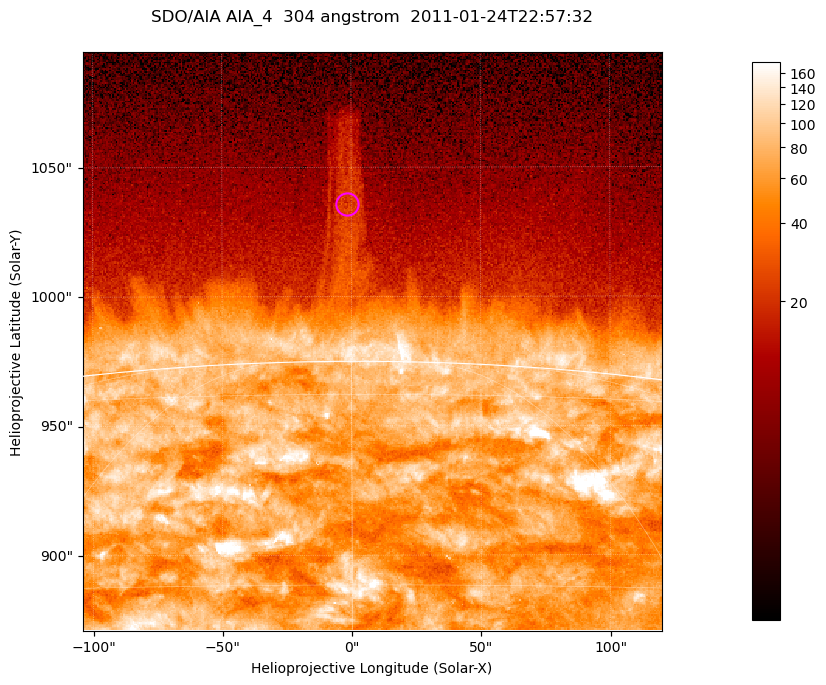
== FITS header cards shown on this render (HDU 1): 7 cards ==
TELESCOP= 'SDO/AIA '           / For AIA: SDO/AIA
INSTRUME= 'AIA_4   '           / For AIA: AIA_ATA1, AIA_ATA2, AIA_ATA3 or AIA_AT
WAVELNTH=                  304 / [angstrom] Wavelength
WAVEUNIT= 'angstrom'           / Wavelength unit: angstrom
DATE-OBS= '2011-01-24T22:57:32.125' / [ISO] Date when observation started; ISO 8
CTYPE1  = 'HPLN-TAN'           / CTYPE1; Typically HPLN
CTYPE2  = 'HPLT-TAN'           / CTYPE2; Typically HPLT

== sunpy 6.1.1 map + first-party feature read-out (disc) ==
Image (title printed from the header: SDO/AIA AIA_4  304 angstrom  2011-01-24T22:57:32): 373 x 373 px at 0.6 arcsec/px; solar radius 975 arcsec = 1625 px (partial field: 0.8% of the solar disc is inside the frame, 46% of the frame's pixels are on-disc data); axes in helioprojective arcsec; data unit not stated in the header (colour bar unlabelled)
Orientation: roll -0.132 deg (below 1 deg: not rotated)
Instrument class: DISC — disc imager (sunpy class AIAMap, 304 A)
Bright regions (active regions / flare kernels): reference = the on-disc median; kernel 3 px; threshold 5 sigma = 128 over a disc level ~70.7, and >= 1.15x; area >= 139 px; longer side >= 4 px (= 2.4 arcsec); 0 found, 0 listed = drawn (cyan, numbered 1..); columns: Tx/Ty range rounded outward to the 2 arcsec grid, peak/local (2 s.f.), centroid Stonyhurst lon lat
Off-limb structures (1.02-1.3 R_sun): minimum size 69 px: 5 found; the strongest spans PA ~0 deg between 1.03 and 1.1 R_sun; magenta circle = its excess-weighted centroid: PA ~0 deg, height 1.06 R_sun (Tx ~-2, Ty ~1036 arcsec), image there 2.1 x the reference